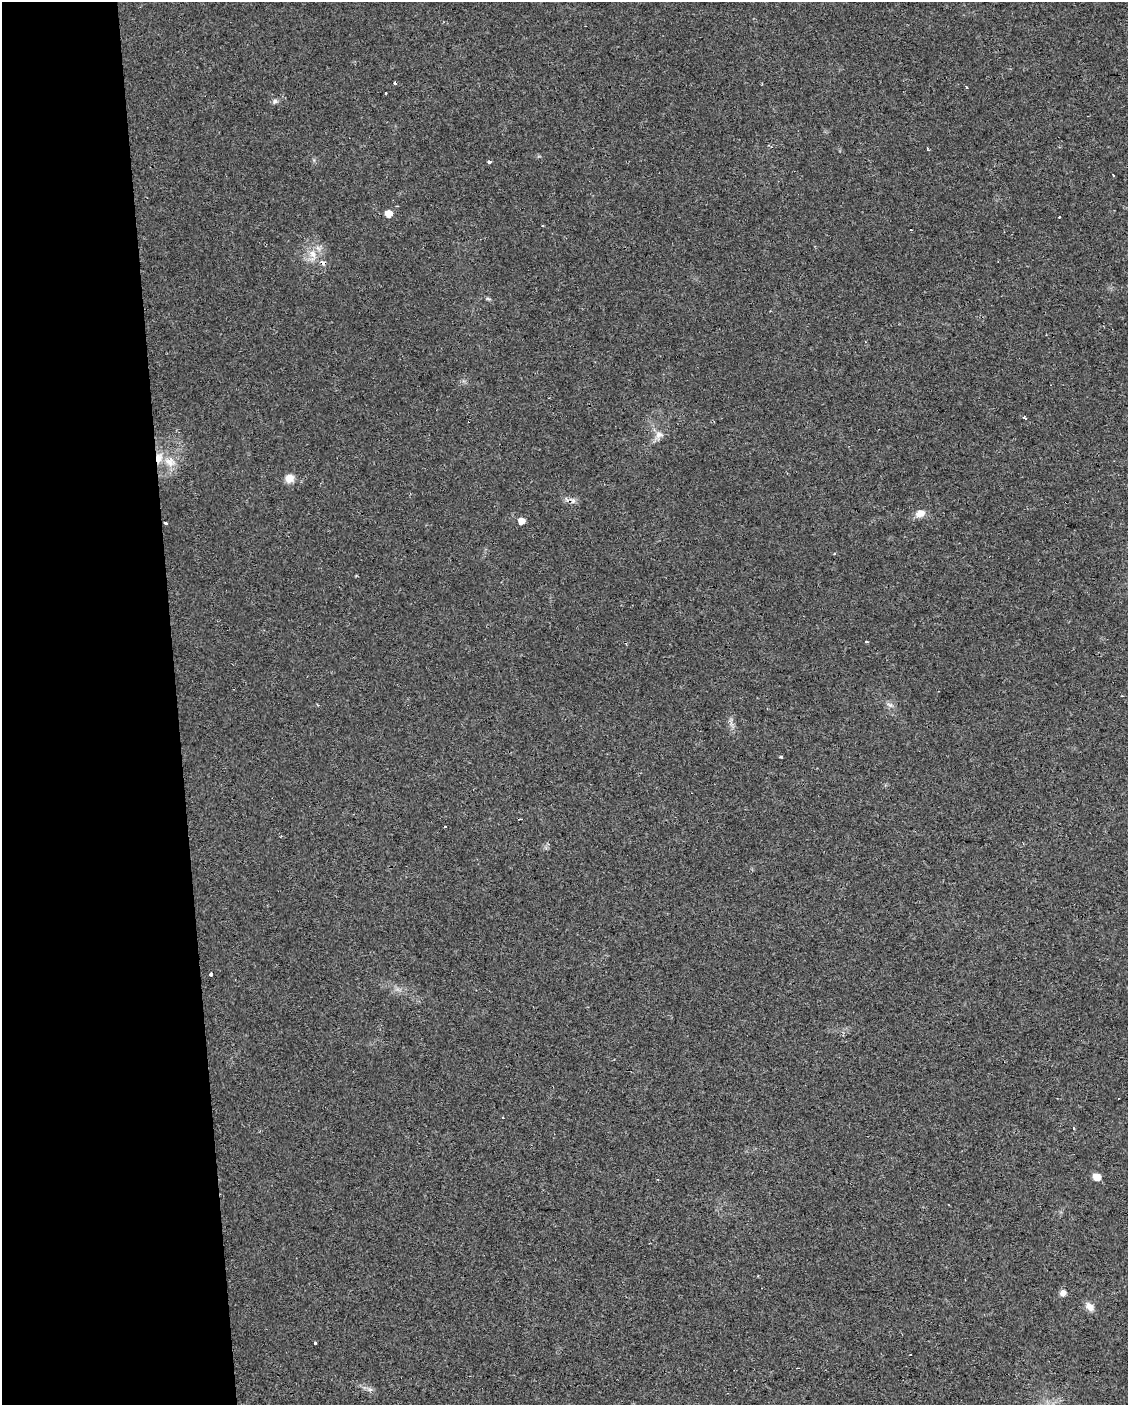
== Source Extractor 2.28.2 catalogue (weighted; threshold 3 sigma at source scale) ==
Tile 5 of 4 x 3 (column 1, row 2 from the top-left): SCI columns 1-1126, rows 1406-2808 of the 4506 x 4253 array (HDU 1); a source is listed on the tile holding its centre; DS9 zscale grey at full resolution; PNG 1130 x 1407 px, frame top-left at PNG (2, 2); no overlay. Shown black and unused: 16% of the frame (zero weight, under 2 of 3 exposures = <1% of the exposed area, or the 3 px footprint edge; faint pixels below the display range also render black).
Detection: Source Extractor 2.28.2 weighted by HDU 2 'WHT'; one run over the whole footprint, this tile lists its part. Background 0.0242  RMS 0.0032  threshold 0.0142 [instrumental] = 3 sigma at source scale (4.5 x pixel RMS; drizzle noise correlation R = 1.50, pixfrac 1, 0.0396/0.0396 arcsec/px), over >= 5 px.
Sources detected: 35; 4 cosmic-ray / hot-pixel residue — not listed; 1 inside a brighter listed object's ellipse — not listed separately; the other 30 listed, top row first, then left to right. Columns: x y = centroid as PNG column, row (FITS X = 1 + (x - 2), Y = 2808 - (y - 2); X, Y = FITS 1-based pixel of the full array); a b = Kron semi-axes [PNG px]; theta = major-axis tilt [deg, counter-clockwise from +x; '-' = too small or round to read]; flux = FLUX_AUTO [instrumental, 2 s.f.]
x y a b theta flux
395 83 3 3 - 0.73
386 93 3 2 - 0.47
275 101 8 6 48 0.8
489 162 4 4 - 0.5
388 213 7 7 - 2.6
542 226 3 3 - 1
313 255 19 9 -89 3.9
323 263 8 6 -31 1.1
488 299 7 4 -19 0.47
1025 418 4 3 - 1.1
469 421 3 2 - 0.51
659 435 12 9 19 2
170 462 16 12 -21 4.2
289 478 10 10 - 2.7
573 500 7 4 -73 0.61
920 513 12 9 17 2.6
521 521 7 7 - 2
165 523 3 3 - 0.48
834 554 3 2 - 0.56
866 641 3 2 - 0.43
1122 696 3 2 - 0.41
890 705 9 5 -29 1
211 974 4 3 - 0.74
503 1117 3 2 - 0.32
1073 1128 3 3 - 1.2
1096 1177 7 6 - 3.3
1063 1293 9 8 - 1.3
1090 1307 12 8 -39 2.2
315 1343 3 3 - 1.1
797 1368 3 2 - 0.25
Overlapping masked pixels (flux is a lower limit): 2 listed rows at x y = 323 263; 469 421
Unlisted compact peaks at least as high as the median listed source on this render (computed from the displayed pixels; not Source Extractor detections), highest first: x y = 781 757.